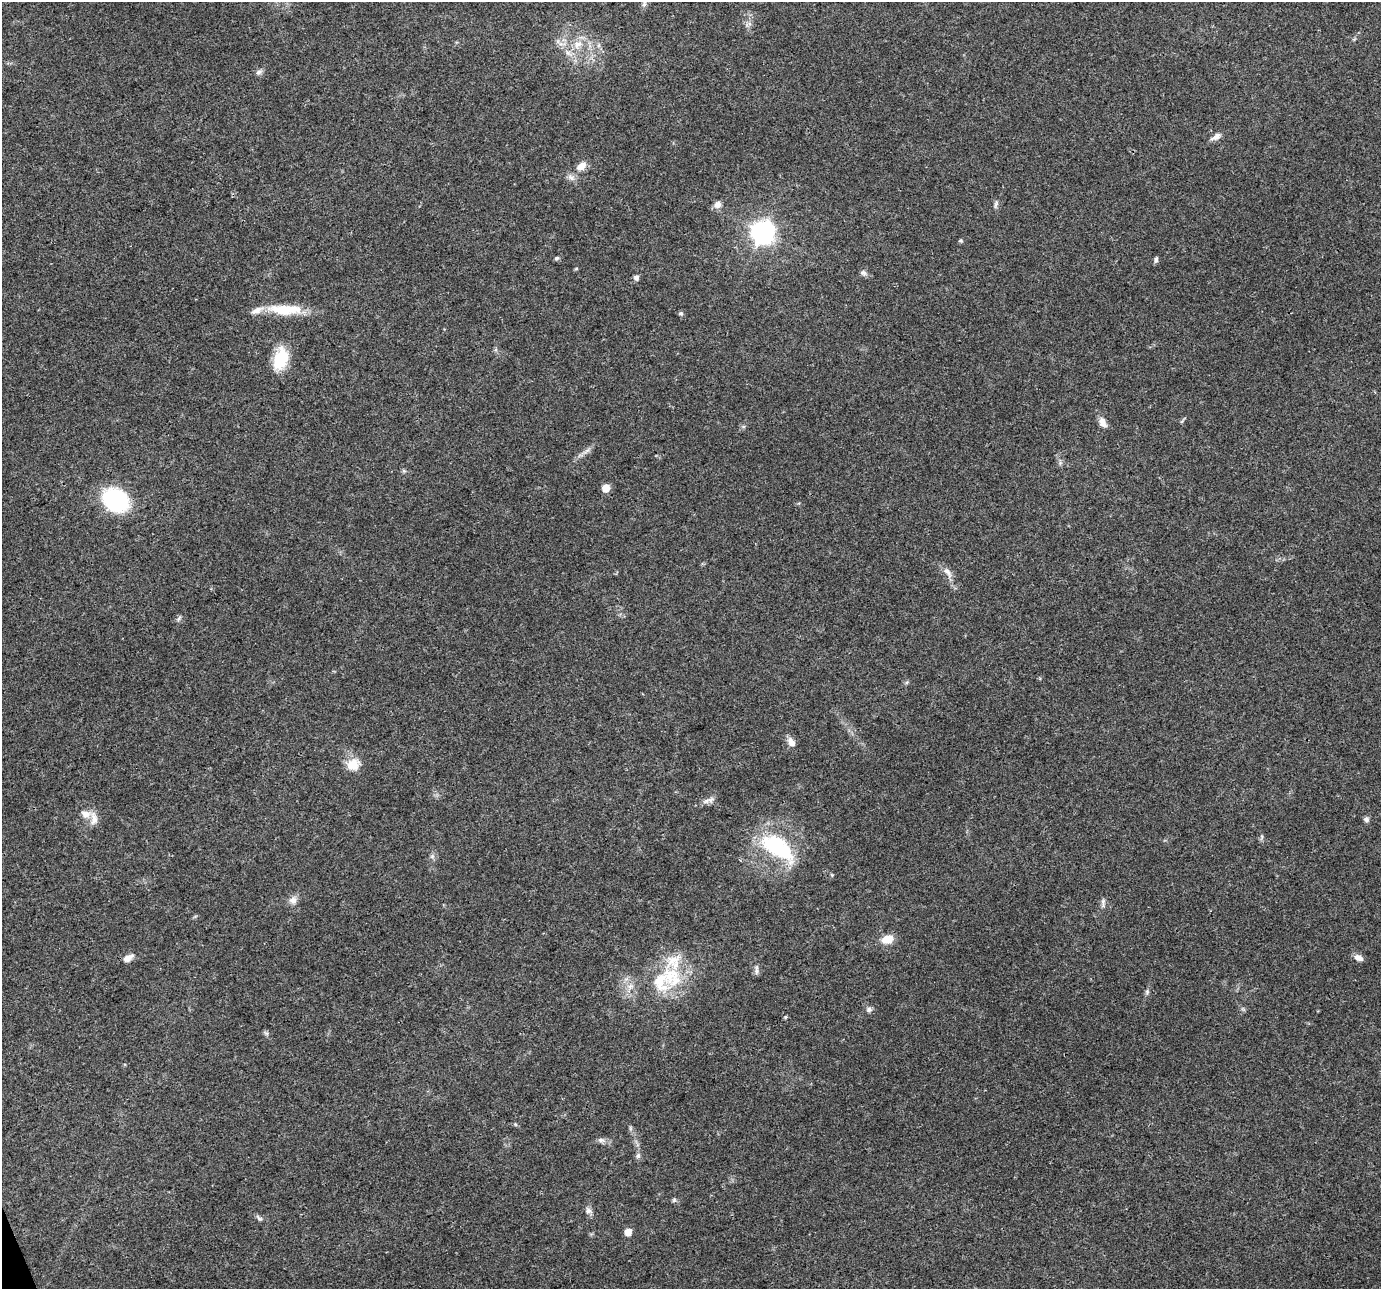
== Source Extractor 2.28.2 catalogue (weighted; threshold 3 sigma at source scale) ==
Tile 7 of 4 x 4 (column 3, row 2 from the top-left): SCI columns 2758-4136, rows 2653-3939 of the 5516 x 5358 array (HDU 1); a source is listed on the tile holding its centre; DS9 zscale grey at full resolution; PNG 1383 x 1291 px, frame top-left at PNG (2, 2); no overlay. Shown black and unused: <1% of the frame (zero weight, under 3 of 4 exposures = <1% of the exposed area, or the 3 px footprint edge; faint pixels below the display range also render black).
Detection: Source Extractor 2.28.2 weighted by HDU 2 'WHT'; one run over the whole footprint, this tile lists its part. Background 0.102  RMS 0.0055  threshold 0.025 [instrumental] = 3 sigma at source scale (4.5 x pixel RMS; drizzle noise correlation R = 1.50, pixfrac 1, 0.0396/0.0396 arcsec/px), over >= 5 px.
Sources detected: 56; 6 inside a brighter listed object's ellipse — not listed separately; the other 50 listed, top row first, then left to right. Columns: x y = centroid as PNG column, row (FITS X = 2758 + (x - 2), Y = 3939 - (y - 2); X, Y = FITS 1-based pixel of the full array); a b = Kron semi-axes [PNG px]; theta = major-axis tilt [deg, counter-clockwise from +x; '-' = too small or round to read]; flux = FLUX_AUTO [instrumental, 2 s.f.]
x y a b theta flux
578 44 14 11 23 7.2
599 45 7 4 71 1
259 72 9 6 16 1.8
1216 137 15 7 33 2.9
581 166 14 8 37 5.2
571 177 10 7 -27 2.5
996 204 12 4 68 1.3
718 205 9 8 - 3
763 232 8 8 - 400
961 240 5 5 - 0.79
557 258 6 5 - 0.97
1156 260 7 5 75 1.4
576 269 6 3 19 0.56
863 273 9 6 -26 1.7
636 278 6 5 - 2.1
285 310 44 13 -1 19
681 313 6 5 - 0.99
281 359 26 16 75 18
1103 422 13 8 -69 3.7
587 451 12 3 35 1.8
404 471 6 4 -18 0.8
606 488 6 5 - 9.2
115 500 18 14 -31 81
948 572 18 7 -53 3.7
178 619 7 4 71 1
791 742 13 8 -58 3.8
353 764 17 14 21 8.3
710 800 10 7 46 2.4
85 814 13 10 -18 4.7
1366 819 7 7 - 1.5
1262 837 6 4 -72 0.89
777 847 43 20 -34 44
432 856 6 5 - 1.1
293 900 10 10 - 3.4
1103 902 12 5 90 1.6
887 939 13 9 17 7.3
128 958 12 7 30 3.7
1359 958 11 6 -28 3.1
756 970 13 4 86 1.6
669 975 27 22 56 25
1147 992 7 5 79 1.1
869 1009 8 7 - 1.7
785 1017 5 4 - 0.6
266 1033 7 4 -18 0.97
601 1140 10 6 0 1.9
638 1156 7 6 - 1.5
674 1200 6 6 - 1
588 1211 9 7 -30 2.2
259 1218 11 5 -42 1.4
628 1232 5 5 - 6